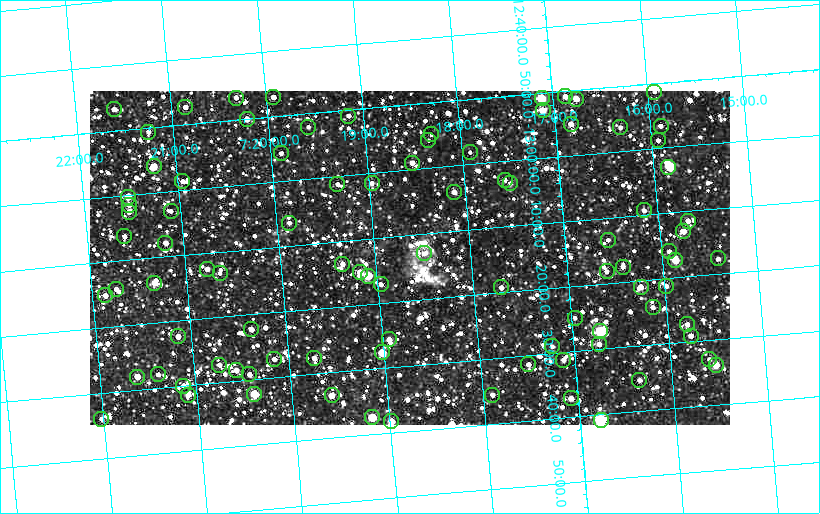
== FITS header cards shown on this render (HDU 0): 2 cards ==
NAXIS1  =                  640
NAXIS2  =                  334

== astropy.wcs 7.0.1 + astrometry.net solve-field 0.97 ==
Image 640 x 334 px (HDU 0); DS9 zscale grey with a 90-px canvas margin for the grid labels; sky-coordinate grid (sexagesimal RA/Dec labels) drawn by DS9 from the SOLVED WCS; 92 Tycho-2 reference stars matched to detected sources circled (green)
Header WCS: RA---TAN-SIP/DEC--TAN-SIP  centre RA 07:18:38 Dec -13:13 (109.66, -13.22 deg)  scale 9.21 arcsec/px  FOV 98.2' x 51.4'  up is -5 deg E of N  parity normal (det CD < 0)
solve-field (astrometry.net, Tycho-2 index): VERIFIED the header's WCS against the Tycho-2 star catalogue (verified at 2 index scales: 51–92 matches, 0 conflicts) and refined it, rather than solving blind
Solved WCS: RA---TAN-SIP/DEC--TAN-SIP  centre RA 07:18:38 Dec -13:13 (109.66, -13.22 deg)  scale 9.21 arcsec/px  FOV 98.3' x 51.3'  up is -5 deg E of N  parity normal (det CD < 0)
The solver's refit moves the header's centre by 1.6 arcsec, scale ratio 1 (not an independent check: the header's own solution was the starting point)
Tycho-2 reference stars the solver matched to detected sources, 92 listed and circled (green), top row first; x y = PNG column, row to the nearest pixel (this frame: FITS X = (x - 90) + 1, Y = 334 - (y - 91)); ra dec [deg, ICRS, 3 dp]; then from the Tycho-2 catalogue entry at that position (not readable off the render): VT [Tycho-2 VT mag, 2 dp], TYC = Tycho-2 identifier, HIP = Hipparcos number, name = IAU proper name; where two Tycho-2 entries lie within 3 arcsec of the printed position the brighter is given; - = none
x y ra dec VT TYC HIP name
654 92 108.983 -12.855 11.65 5402-1479-1 - -
565 96 109.216 -12.848 10.08 5403-1586-1 - -
273 97 109.979 -12.784 10.48 5403-824-1 - -
236 98 110.077 -12.777 10.79 5403-1014-1 - -
542 98 109.278 -12.846 8.10 5403-1818-1 35260 -
576 99 109.188 -12.855 9.48 5403-2388-1 - -
185 107 110.212 -12.789 10.41 5403-1938-1 - -
114 109 110.399 -12.779 10.85 5403-2446-1 - -
543 110 109.279 -12.877 9.27 5403-2472-1 - -
348 116 109.787 -12.848 11.11 5403-1200-1 - -
247 119 110.054 -12.834 10.02 5403-2552-1 - -
571 124 109.207 -12.919 10.19 5403-2518-1 - -
661 126 108.973 -12.943 11.25 5402-1595-1 - -
308 127 109.895 -12.868 11.79 5403-1596-1 - -
620 127 109.079 -12.938 11.03 5402-1465-1 - -
148 132 110.314 -12.844 10.56 5403-1976-1 - -
431 134 109.576 -12.915 11.60 5403-2132-1 - -
428 140 109.585 -12.929 11.54 5403-1658-1 - -
658 140 108.983 -12.980 11.20 5402-1243-1 - -
470 152 109.479 -12.969 11.62 5403-766-1 - -
281 153 109.973 -12.929 11.44 5403-3234-1 - -
412 163 109.632 -12.983 10.48 5403-454-1 - -
154 166 110.309 -12.933 8.70 5403-1382-1 35635 -
668 167 108.962 -13.049 7.82 5402-1484-1 35139 -
505 180 109.394 -13.047 11.39 5403-1790-1 - -
182 181 110.237 -12.978 11.07 5403-1108-1 - -
372 183 109.742 -13.026 11.11 5403-754-1 - -
510 183 109.379 -13.056 11.32 5403-1828-1 - -
337 184 109.832 -13.020 11.60 5403-242-1 - -
454 192 109.528 -13.067 11.06 5403-778-1 - -
128 197 110.383 -13.004 8.86 5403-2592-1 - -
129 205 110.383 -13.026 10.97 5403-2606-1 - -
644 210 109.036 -13.156 10.70 5406-110-1 - -
171 211 110.275 -13.051 11.29 5403-3212-1 - -
129 212 110.385 -13.043 10.45 5403-2960-1 - -
688 221 108.924 -13.191 10.33 5406-122-1 - -
289 223 109.968 -13.108 11.29 5403-1918-1 - -
683 231 108.937 -13.217 9.80 5406-126-1 - -
124 236 110.402 -13.105 10.79 5403-1272-1 - -
608 240 109.136 -13.223 11.65 5406-71-1 - -
165 243 110.296 -13.131 10.17 5407-160-1 - -
669 251 108.979 -13.266 10.99 5406-137-1 - -
424 253 109.621 -13.217 11.14 5407-3417-1 35378 -
718 258 108.853 -13.294 11.08 5406-555-1 - -
675 260 108.964 -13.288 8.54 5406-595-1 - -
342 264 109.837 -13.225 10.79 5407-163-1 - -
623 267 109.104 -13.294 10.53 5406-819-1 - -
207 269 110.193 -13.207 10.34 5407-190-1 - -
607 271 109.147 -13.303 11.27 5406-493-1 - -
360 272 109.794 -13.250 9.91 5407-126-1 - -
220 273 110.161 -13.221 11.75 5407-40-1 - -
368 276 109.774 -13.261 8.96 5407-91-1 - -
154 283 110.334 -13.230 9.52 5407-195-1 - -
381 284 109.742 -13.286 10.80 5407-1067-1 - -
666 286 108.995 -13.353 11.06 5406-465-1 - -
501 287 109.427 -13.321 10.91 5407-369-1 - -
641 287 109.061 -13.351 10.89 5406-267-1 - -
116 289 110.436 -13.238 10.89 5407-215-1 - -
105 295 110.466 -13.251 10.84 5407-234-1 - -
653 307 109.034 -13.405 10.69 5406-767-1 - -
575 318 109.241 -13.415 11.35 5407-355-1 - -
687 324 108.947 -13.456 11.00 5406-845-1 - -
251 329 110.091 -13.371 10.14 5407-1101-1 - -
600 331 109.177 -13.455 7.70 5407-947-1 35217 -
178 336 110.285 -13.372 9.97 5407-1247-1 - -
691 336 108.941 -13.485 10.62 5406-497-1 - -
389 339 109.733 -13.429 10.19 5407-2639-1 - -
599 344 109.183 -13.487 10.36 5407-311-1 - -
552 346 109.307 -13.482 11.27 5407-2223-1 - -
382 352 109.754 -13.460 8.97 5407-1085-1 - -
314 358 109.933 -13.459 10.42 5407-2301-1 - -
274 359 110.038 -13.453 10.90 5407-929-1 - -
709 359 108.897 -13.549 11.19 5406-1099-1 - -
563 360 109.280 -13.520 10.87 5407-593-1 - -
528 364 109.373 -13.523 11.05 5407-313-1 - -
219 365 110.183 -13.455 10.61 5407-363-1 - -
716 365 108.881 -13.565 8.74 5406-881-1 - -
236 370 110.140 -13.472 10.48 5407-1023-1 - -
158 374 110.346 -13.465 10.90 5407-1269-1 - -
249 374 110.107 -13.486 10.25 5407-497-1 - -
137 377 110.402 -13.466 9.45 5407-1243-1 - -
639 380 109.085 -13.587 10.63 5406-711-1 - -
183 386 110.282 -13.500 10.59 5407-905-1 - -
254 394 110.099 -13.537 8.51 5407-1801-1 - -
188 395 110.274 -13.524 10.43 5407-1277-1 - -
332 395 109.896 -13.559 9.68 5407-1211-1 - -
492 395 109.474 -13.593 10.78 5407-933-1 - -
571 398 109.269 -13.619 10.98 5407-843-1 - -
372 417 109.795 -13.623 8.70 5407-1755-1 - -
101 419 110.505 -13.565 10.92 5407-783-1 - -
601 420 109.196 -13.681 7.19 5407-2485-1 35220 -
391 421 109.746 -13.638 9.76 5407-1973-1 - -